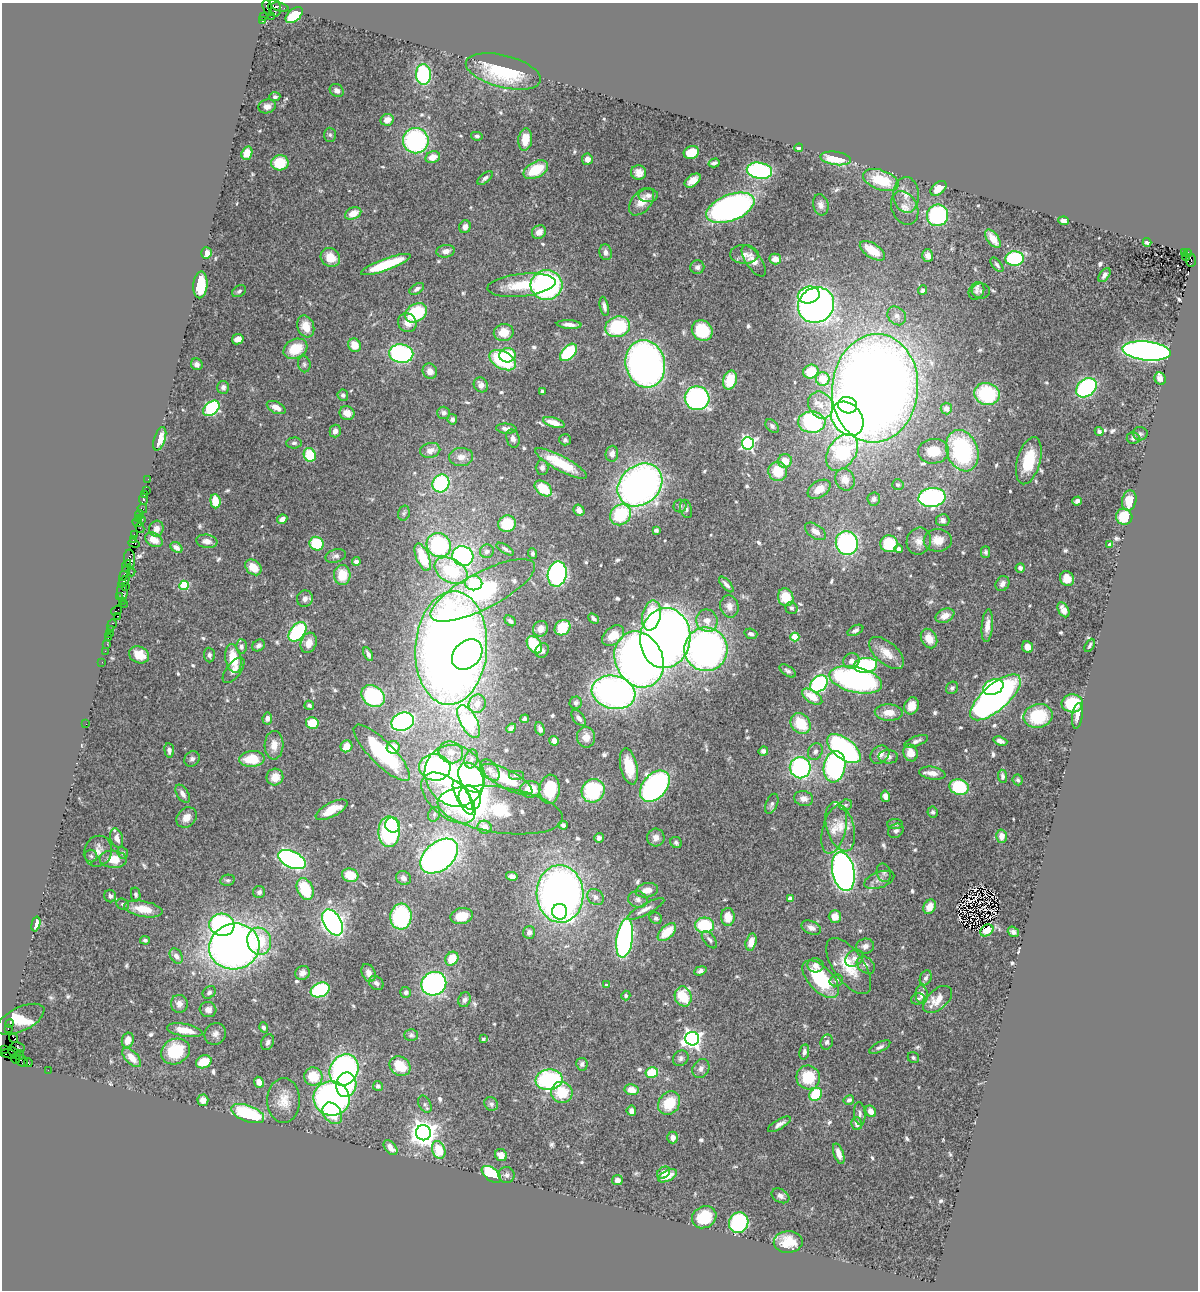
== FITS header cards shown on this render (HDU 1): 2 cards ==
NAXIS1  =                 1196
NAXIS2  =                 1288

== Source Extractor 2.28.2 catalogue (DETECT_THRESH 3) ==
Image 1196 x 1288 px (HDU 1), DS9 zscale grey, 1 PNG px = 1 image px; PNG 1200 x 1292 px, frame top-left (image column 1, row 1288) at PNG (2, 3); each listed source drawn as its Kron ellipse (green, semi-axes under 4 px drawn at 4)
Background 2.06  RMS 0.045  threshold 0.134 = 3 sigma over >= 5 px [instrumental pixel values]
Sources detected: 633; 5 with non-positive FLUX_AUTO (blend fragments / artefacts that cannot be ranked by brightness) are neither listed nor drawn; of the other 628, the 500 brightest by FLUX_AUTO listed and drawn (128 fainter detections omitted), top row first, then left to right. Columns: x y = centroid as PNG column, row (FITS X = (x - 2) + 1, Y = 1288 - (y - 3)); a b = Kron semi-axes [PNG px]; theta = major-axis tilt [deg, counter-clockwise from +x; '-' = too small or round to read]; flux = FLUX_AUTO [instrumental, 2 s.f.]
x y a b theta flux
280 7 9 3 -14 240
267 8 8 4 -75 340
275 8 8 6 -82 720
294 15 10 6 41 120
263 17 4 3 - 87
271 17 4 2 - 590
263 21 4 3 - 1500
503 71 38 16 -14 230
423 75 10 7 -88 300
337 90 7 6 - 14
275 97 5 4 - 6.3
267 106 8 7 - 17
387 120 7 6 - 26
330 135 7 6 - 6.7
477 136 6 4 -10 6.6
525 139 11 7 82 46
416 141 13 12 - 440
799 148 4 4 - 7.1
691 152 8 6 19 68
247 153 7 5 69 36
433 157 7 5 20 35
836 158 15 6 -8 81
587 159 6 5 - 18
280 163 8 7 - 94
714 163 6 3 15 7.9
536 170 13 8 28 110
759 171 13 8 -9 460
639 172 7 7 - 20
485 178 9 4 40 9.4
881 180 18 9 -19 120
693 181 9 5 37 29
938 188 9 6 40 39
648 195 10 6 2 13
906 195 18 13 -87 38
642 202 16 9 51 37
821 205 10 7 -75 16
730 208 25 13 21 1200
905 208 17 13 -67 32
353 213 8 6 23 37
938 215 11 10 - 320
1064 221 5 4 - 16
465 227 6 5 - 19
539 232 7 6 - 23
993 239 10 5 -53 44
1147 242 4 4 - 13
446 251 9 6 8 18
872 251 14 7 -33 72
606 252 8 6 -75 14
1184 252 4 2 - 480
206 253 6 5 - 23
1188 253 4 3 - 280
744 254 14 9 -2 17
928 256 6 5 - 15
330 257 10 9 - 48
1186 257 4 2 - 160
1015 258 9 7 3 280
775 259 5 5 - 31
1191 260 7 5 -88 680
754 261 18 7 -55 27
386 265 26 6 20 160
997 265 8 4 -51 8.1
697 267 7 6 - 9.8
1104 275 8 4 53 10
200 285 13 7 86 100
521 285 34 11 6 95
546 285 16 15 - 610
417 289 8 4 33 11
923 290 5 4 - 7.4
239 291 7 5 30 6.6
976 291 9 7 60 12
981 291 9 7 -4 9.6
809 295 11 8 14 230
816 305 18 17 - 1500
604 306 10 4 -78 13
416 313 12 8 33 190
897 316 10 8 -44 16
407 323 10 9 - 28
569 325 12 4 -4 19
306 326 11 8 -69 43
618 327 12 10 19 200
702 331 11 9 -46 160
504 332 10 8 12 46
238 339 6 5 - 24
355 345 7 6 - 39
295 349 12 9 28 77
1147 351 24 9 -6 1600
568 352 10 6 46 160
401 353 12 9 -9 500
507 355 8 7 - 84
503 360 14 8 -28 230
197 364 6 5 - 13
304 364 8 6 -78 7.5
645 364 24 19 -76 1500
430 371 8 7 - 22
811 372 8 6 23 77
823 379 7 7 - 68
1160 379 6 5 - 20
730 380 10 6 75 75
481 385 8 6 -55 18
223 387 6 6 - 9.8
875 388 54 43 84 5300
1086 388 11 8 39 450
542 391 3 3 - 9.1
987 394 13 11 -16 240
343 395 6 5 - 7.5
697 398 12 12 - 660
821 405 14 12 -59 38
848 405 9 8 - 370
276 407 10 5 -25 24
211 408 9 6 41 350
946 408 6 5 - 16
347 413 7 6 - 28
444 413 6 6 - 9.6
452 419 5 4 - 10
847 419 18 14 -51 650
812 422 13 10 -2 390
554 423 11 5 -16 43
772 426 8 5 -44 8.6
506 429 10 5 -4 15
335 431 6 5 - 16
1099 432 5 4 - 8.8
1140 434 7 6 - 7.3
1133 438 6 6 - 8.6
160 439 12 5 72 38
513 439 9 6 -73 13
565 440 6 5 - 6.3
294 443 8 5 2 7.7
748 443 6 6 - 650
430 450 10 7 12 25
933 451 15 12 5 70
962 451 21 15 -70 370
842 452 20 13 56 360
612 454 8 6 84 19
310 455 7 6 - 100
461 457 12 9 4 24
785 461 7 6 - 42
1029 461 24 11 74 120
561 463 29 7 -28 110
542 467 7 6 - 12
778 472 9 9 - 77
148 479 2 2 - 18
845 480 11 9 -65 32
441 483 9 8 - 310
640 485 24 19 39 1700
898 485 5 5 - 6.9
543 488 10 6 -40 90
819 489 12 8 33 38
146 490 2 2 - 76
144 495 3 2 - 61
932 497 13 9 6 580
143 499 5 3 - 300
874 499 6 6 - 9.2
215 501 7 5 -85 48
1077 501 5 4 - 10
1129 501 10 7 78 46
680 506 6 6 - 7.7
142 509 5 4 - 58
686 509 9 5 -75 10
579 510 6 5 - 19
404 513 7 5 75 6.4
139 515 4 3 - 370
620 515 11 9 42 160
1124 517 8 8 - 110
138 519 3 3 - 350
142 519 2 2 - 84
282 519 5 4 - 18
943 520 7 6 - 11
137 522 5 3 - 340
507 524 9 8 - 100
140 528 5 3 - 75
156 529 8 7 - 19
656 530 4 4 - 7.1
815 531 12 7 -35 21
134 535 3 3 - 210
133 539 4 2 - 200
154 540 9 6 -31 31
938 540 14 11 2 43
207 541 11 6 -8 20
919 541 14 12 70 28
134 543 6 3 -20 280
847 543 12 11 - 450
317 544 7 6 - 110
889 544 8 8 - 100
1110 544 4 3 - 13
439 545 13 11 -43 340
176 547 6 4 -37 16
505 549 10 4 -31 11
898 549 4 4 - 13
487 551 7 6 - 12
985 552 6 4 90 6.7
533 553 5 4 - 6.4
336 556 10 6 16 12
463 556 11 10 - 720
423 557 14 6 -68 110
130 559 9 5 -88 990
356 561 4 4 - 13
127 566 6 3 65 100
253 567 9 6 -41 54
1020 568 4 4 - 10
451 571 18 11 -28 180
131 572 4 2 - 94
125 573 9 4 66 620
557 574 13 9 80 540
342 575 10 8 -87 71
1067 579 7 7 - 38
124 582 7 3 48 580
474 583 8 7 - 130
726 584 10 4 -49 12
1002 584 8 6 56 18
184 585 5 4 - 180
126 586 4 3 - 180
483 590 58 18 27 800
122 592 8 5 -84 610
120 597 4 3 - 130
786 597 9 7 -71 67
305 599 8 7 - 17
122 601 2 2 - 37
124 604 2 2 - 32
729 606 11 9 -76 25
791 608 6 6 - 6.9
116 610 6 3 36 150
1063 610 8 5 -61 21
651 615 15 9 78 130
118 616 3 2 - 87
945 616 10 6 24 30
593 618 6 4 -42 9.3
510 621 6 4 -43 8.8
707 621 11 10 - 30
112 625 6 3 67 300
987 626 16 5 85 25
562 628 8 7 - 87
110 629 3 3 - 140
540 629 8 7 - 25
855 630 8 4 26 8.5
298 632 11 7 50 310
109 634 3 3 - 230
751 634 6 5 - 8.5
613 636 12 8 39 53
108 637 3 2 - 220
795 637 4 4 - 110
665 638 30 25 83 2400
929 639 10 7 -63 42
309 643 10 8 70 35
107 644 2 2 - 58
258 645 7 5 37 11
534 645 9 6 -53 130
1090 645 7 3 63 6.4
241 646 7 5 -88 9.3
1027 647 6 5 - 21
451 648 57 36 86 3900
706 649 22 21 - 1400
105 651 2 2 - 84
542 651 7 6 - 12
887 653 21 11 -41 52
368 654 7 4 -62 10
467 654 17 13 45 790
139 655 10 8 -25 38
209 655 7 5 -86 8.9
233 659 14 8 -79 79
639 659 29 23 -64 2000
852 661 8 7 - 19
102 662 2 2 - 45
865 665 12 7 6 350
234 670 15 7 53 21
788 671 9 5 -34 8.2
856 680 27 12 -13 680
819 684 10 7 40 410
993 687 11 7 22 180
952 688 7 5 50 7.1
614 692 22 16 -12 1300
373 696 13 10 -38 240
812 697 11 6 -34 58
995 697 31 13 41 1800
576 703 6 6 - 9.7
1072 703 11 9 -2 110
477 704 9 8 - 28
309 705 5 4 - 8.5
911 706 9 7 70 27
889 713 14 8 -3 36
1038 716 14 12 12 130
1077 716 13 5 82 19
267 718 6 5 - 16
579 718 9 5 -50 13
524 719 4 3 - 6.9
403 722 11 9 22 510
469 722 18 8 -62 350
312 723 6 6 - 76
86 724 2 2 - 52
801 724 11 9 -49 98
511 728 5 4 - 8.2
540 729 7 4 -70 12
586 737 10 9 - 28
554 741 5 4 - 16
916 741 12 5 20 12
1000 741 7 4 -18 12
274 745 14 9 87 33
346 746 6 5 - 42
393 747 6 6 - 44
844 749 20 10 -37 630
169 750 7 5 -83 11
763 751 5 4 - 11
815 751 9 7 58 11
451 752 12 10 -23 28
382 753 38 11 -45 310
911 753 8 7 - 34
880 755 10 8 38 19
888 757 10 6 -1 11
192 759 8 7 - 11
252 759 12 8 6 93
471 759 9 6 74 13
629 766 18 8 -77 77
435 767 16 13 -5 710
834 767 16 10 82 530
800 768 10 10 - 470
490 770 12 7 -51 18
932 773 13 6 -8 24
516 775 8 5 0 6.8
455 776 32 29 -52 580
1002 776 6 4 -85 9.9
275 777 8 8 - 43
471 778 16 11 -59 700
507 779 28 9 -28 110
1018 780 5 5 - 6.5
655 786 18 12 49 800
959 787 9 7 -15 180
530 789 10 8 -2 65
550 789 15 10 85 120
593 791 12 11 - 230
183 794 10 5 -58 15
885 796 5 4 - 16
448 798 32 18 -42 380
463 798 19 6 -62 1000
470 798 12 10 -61 1600
804 798 9 7 -12 18
772 804 10 6 67 11
846 805 7 5 20 6.4
331 810 17 7 28 60
500 810 63 23 -8 300
933 812 5 5 - 7.8
434 814 8 5 70 8.4
187 817 11 9 46 27
895 824 8 5 1 7.3
393 825 8 7 - 97
563 825 4 4 - 7.8
485 827 7 6 - 31
840 827 25 13 -73 60
834 829 25 11 75 42
896 831 8 6 39 10
389 832 15 10 90 430
1002 836 7 5 87 25
656 837 9 9 - 19
117 838 10 6 -75 17
599 838 5 4 - 12
676 842 6 5 - 8.2
98 851 16 13 70 30
123 853 6 5 - 6.5
91 856 6 6 - 6.7
439 856 21 14 39 1500
113 859 14 8 -4 57
292 860 15 8 -25 770
843 871 20 11 -78 1400
884 873 9 7 -75 9.5
350 875 8 6 -18 65
512 876 6 4 -13 13
403 878 8 6 -28 14
228 880 7 5 12 6.7
879 880 16 8 20 19
305 889 11 8 -65 140
647 890 11 7 12 27
259 892 6 6 - 8.7
560 894 29 23 -87 1800
136 895 7 4 -79 6.7
110 896 6 6 - 9.9
596 897 9 7 -41 13
790 898 4 4 - 17
638 899 10 8 -18 13
123 904 6 5 - 6.9
930 907 7 5 61 35
143 909 19 8 -11 58
646 909 21 5 28 19
560 912 8 7 - 140
462 916 11 8 11 59
835 916 6 6 - 29
401 917 13 10 84 300
728 917 9 7 -87 44
656 918 6 5 - 8
333 922 14 8 -59 1100
36 924 7 3 75 17
222 925 12 11 - 580
705 925 9 7 -3 150
811 928 10 6 -25 14
987 930 7 5 36 14
529 932 6 6 - 13
667 932 11 6 43 73
1013 932 6 5 - 9.1
625 938 20 8 82 790
145 940 5 4 - 6.4
709 940 10 5 -52 9.1
259 941 14 12 -73 120
751 942 8 5 75 32
234 946 25 23 15 2200
865 946 9 7 14 13
176 956 8 6 -57 20
854 958 10 7 40 15
452 959 7 6 - 55
815 965 8 7 - 19
866 965 10 7 -42 13
849 966 32 15 -55 89
700 971 6 4 23 9.3
303 973 7 6 - 15
368 973 9 6 -67 17
926 978 8 5 67 9.4
821 979 23 12 -46 200
836 980 7 5 20 9.6
376 983 8 6 -46 11
434 984 13 11 29 790
606 985 4 4 - 6.5
320 990 10 7 24 310
209 992 7 5 44 7.5
406 992 5 5 - 9.4
922 994 9 6 -83 15
626 996 5 4 - 7
683 996 10 8 -74 100
918 999 7 5 20 7.6
938 999 17 10 41 42
465 1000 7 6 - 10
179 1004 9 8 - 18
208 1010 8 7 - 19
20 1019 26 12 26 94
9 1023 4 2 - 150
264 1027 5 4 - 7.8
8 1028 3 2 - 240
185 1030 18 6 -10 44
215 1034 11 10 - 18
411 1035 7 6 - 7
14 1038 5 2 - 90
483 1039 3 3 - 6.4
692 1039 7 6 - 1400
128 1040 7 6 - 29
268 1042 8 6 65 10
827 1042 7 6 - 9
880 1047 11 5 27 9.7
17 1048 7 5 -11 610
4 1049 4 3 - 71
175 1051 15 12 28 130
804 1052 7 5 80 10
15 1053 8 3 -44 460
9 1054 9 3 -9 15
20 1055 5 3 - 160
132 1057 12 6 -48 35
681 1058 8 7 - 11
913 1058 6 5 - 6.6
16 1059 5 3 - 96
22 1061 7 5 -42 460
204 1062 8 6 22 60
28 1063 4 3 - 260
582 1064 6 6 - 8.9
400 1066 11 9 -33 99
701 1068 10 8 61 14
48 1070 2 2 - 36
344 1070 16 14 61 650
652 1072 6 5 - 86
313 1077 9 9 - 84
808 1077 12 11 - 100
549 1080 13 10 7 440
259 1082 5 4 - 28
346 1085 12 10 78 260
378 1086 5 5 - 8.3
632 1090 7 5 -10 33
562 1092 11 10 - 94
816 1094 7 6 - 140
332 1098 18 17 - 840
203 1100 6 5 - 27
284 1100 22 16 90 55
849 1100 5 5 - 11
669 1103 12 10 53 99
425 1104 9 6 -64 8.7
491 1104 7 6 - 8.5
631 1111 5 5 - 14
871 1111 6 5 - 24
332 1113 12 8 -53 79
860 1113 11 5 -85 10
248 1114 17 8 -20 210
779 1124 13 5 30 15
857 1124 6 5 - 16
424 1133 7 7 - 3500
673 1137 6 5 - 15
390 1148 9 5 -50 22
439 1150 9 6 -70 83
839 1154 10 5 -70 23
501 1155 6 5 - 29
664 1173 7 5 39 19
491 1174 11 6 -38 170
506 1175 8 8 - 9.9
668 1176 10 5 27 36
617 1180 5 5 - 15
780 1196 9 6 -31 13
704 1217 12 10 29 100
739 1223 10 9 - 310
788 1242 14 11 1 68
At the frame edge (FLAGS 8, measured only in part): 1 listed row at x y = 4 1049
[128 fainter detections neither listed nor drawn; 5 non-positive-flux detections neither listed nor drawn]